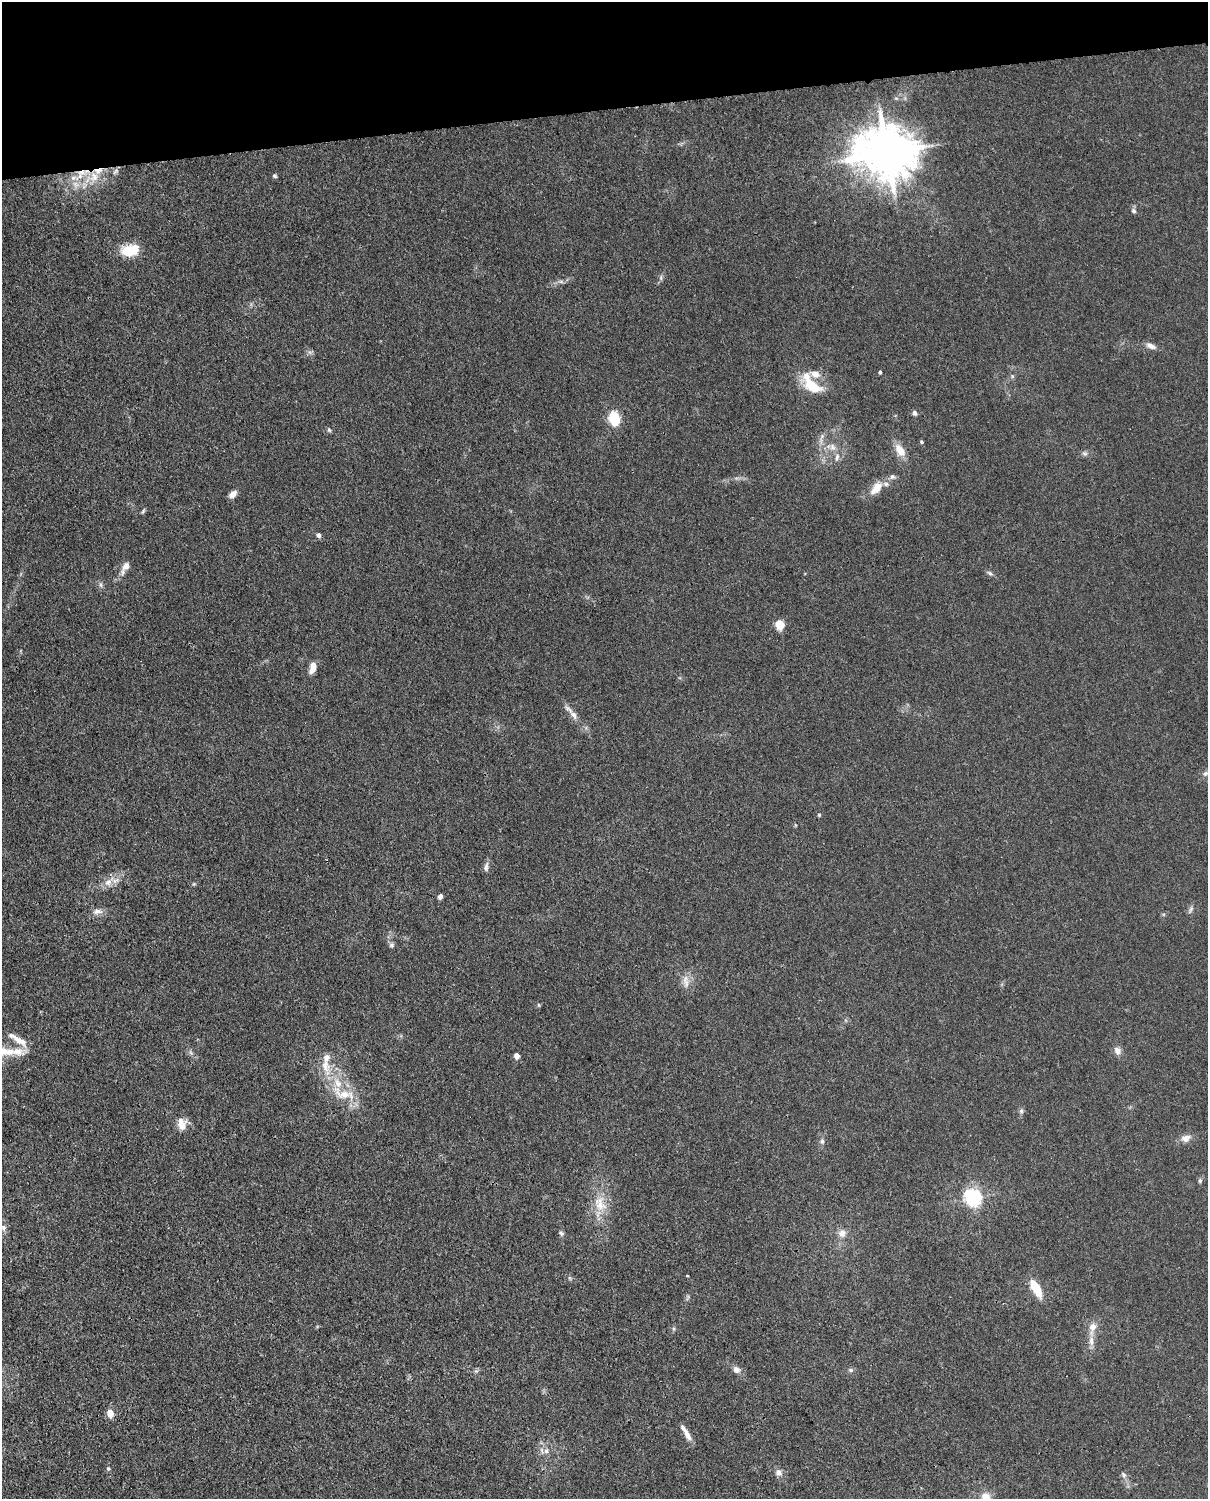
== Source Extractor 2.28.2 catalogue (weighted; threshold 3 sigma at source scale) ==
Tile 3 of 4 x 3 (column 3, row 1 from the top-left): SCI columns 2504-3709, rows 3150-4646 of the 5004 x 4912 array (HDU 1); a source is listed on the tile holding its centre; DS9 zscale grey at full resolution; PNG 1210 x 1501 px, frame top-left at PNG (2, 2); no overlay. Shown black and unused: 7% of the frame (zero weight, under 3 of 4 exposures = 7% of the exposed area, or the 3 px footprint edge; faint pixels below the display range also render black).
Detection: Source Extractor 2.28.2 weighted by HDU 2 'WHT'; one run over the whole footprint, this tile lists its part. Background 0.0294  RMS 0.0028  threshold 0.0124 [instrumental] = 3 sigma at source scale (4.5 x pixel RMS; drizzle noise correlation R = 1.50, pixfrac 1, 0.05/0.05 arcsec/px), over >= 5 px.
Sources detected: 82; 1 too faint to see at this stretch — not listed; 11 inside a brighter listed object's ellipse — not listed separately; the other 70 listed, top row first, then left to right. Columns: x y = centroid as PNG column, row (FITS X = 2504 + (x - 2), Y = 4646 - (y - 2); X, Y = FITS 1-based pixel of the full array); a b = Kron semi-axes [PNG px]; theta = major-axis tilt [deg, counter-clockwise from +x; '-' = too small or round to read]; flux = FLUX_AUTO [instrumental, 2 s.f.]
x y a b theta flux
896 98 6 4 -41 0.45
887 152 16 14 -9 1500
115 171 10 5 48 0.75
80 176 15 8 50 3.3
275 176 6 5 - 0.42
94 177 16 13 84 4.5
1134 211 7 6 - 0.66
130 250 19 11 12 8.4
661 278 8 4 -90 0.57
561 281 7 4 -1 0.64
1151 346 13 7 -23 1.5
880 372 4 3 - 0.43
1012 376 6 4 -47 0.42
813 387 28 13 -30 7.6
914 413 6 5 - 0.77
614 418 16 11 -77 7
329 430 6 5 - 0.47
921 442 5 4 - 0.4
832 447 10 8 -56 1.5
900 450 17 10 -57 3.4
1085 453 8 6 -2 0.74
837 457 12 6 77 1.3
893 477 8 7 - 0.81
877 488 21 11 51 4.1
233 494 10 6 46 1.7
143 511 8 4 55 0.4
318 535 6 5 - 0.86
126 566 12 8 58 1.9
990 573 9 5 -36 0.68
101 585 8 4 82 0.6
780 625 5 5 - 15
313 667 12 7 74 2.6
574 715 12 7 -55 1.5
1205 774 8 7 - 0.8
819 815 5 4 - 0.39
486 867 13 6 81 1
108 882 11 9 42 2.1
440 896 5 4 - 1.4
1191 909 12 5 67 0.78
97 911 13 8 0 1.6
392 945 8 7 - 0.7
686 981 21 8 -87 2.3
20 1041 24 8 -34 3.1
1117 1051 11 8 -64 1.5
3 1052 35 11 1 6.3
517 1056 5 4 - 2.2
325 1066 29 11 -74 5.2
343 1094 35 14 -22 7.7
1021 1111 7 6 - 0.63
182 1124 14 10 -78 3.2
1186 1138 12 9 14 2.1
822 1141 7 5 -75 0.69
1200 1180 7 5 76 0.55
973 1197 7 6 - 100
599 1204 23 14 -80 5.9
3 1228 9 6 -89 0.91
561 1233 8 5 -62 0.59
842 1233 11 10 - 1.9
687 1276 3 2 - 0.24
1036 1288 17 7 -60 7.9
1092 1327 18 9 76 2.7
736 1370 9 8 - 1.3
851 1370 7 5 -21 0.59
110 1414 10 7 -77 2.3
686 1432 21 5 -59 2.2
546 1451 8 6 65 1.1
108 1469 6 5 - 0.42
778 1472 9 8 - 1.4
1124 1475 9 6 -58 0.87
986 1498 13 11 -76 3.4
Overlapping masked pixels (flux is a lower limit): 1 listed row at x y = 94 177
Isophote crosses this tile's border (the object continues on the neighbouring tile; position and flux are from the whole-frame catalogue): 2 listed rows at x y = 3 1052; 986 1498